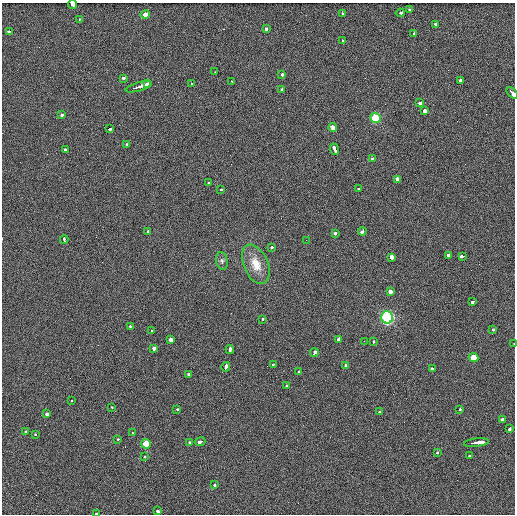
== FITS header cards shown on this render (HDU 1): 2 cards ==
NAXIS1  =                  513 / length of data axis 1
NAXIS2  =                  512 / length of data axis 2

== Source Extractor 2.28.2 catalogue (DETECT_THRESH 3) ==
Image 513 x 512 px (HDU 1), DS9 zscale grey, 1 PNG px = 1 image px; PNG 517 x 516 px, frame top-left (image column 1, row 512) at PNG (2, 3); each listed source drawn as its Kron ellipse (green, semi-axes under 4 px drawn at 4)
Background 3.03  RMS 5.5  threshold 16.5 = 3 sigma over >= 5 px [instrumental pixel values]
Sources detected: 91; all 91 listed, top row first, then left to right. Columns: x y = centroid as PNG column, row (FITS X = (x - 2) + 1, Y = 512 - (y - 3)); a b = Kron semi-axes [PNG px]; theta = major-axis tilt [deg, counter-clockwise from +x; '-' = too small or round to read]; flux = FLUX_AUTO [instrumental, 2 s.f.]
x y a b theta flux
73 5 4 3 - 6000
409 10 3 3 - 1300
342 13 3 3 - 1100
400 13 4 3 - 3200
145 15 5 3 - 12000
79 19 3 2 - 580
436 24 3 3 - 2000
266 29 3 3 - 2300
9 31 4 3 - 2300
414 34 3 3 - 1200
343 40 3 2 - 1000
215 72 3 2 - 550
282 74 3 3 - 1900
123 78 3 3 - 3500
460 80 4 3 - 2100
231 81 3 2 - 830
192 83 3 2 - 2100
148 84 3 3 - 4000
139 87 14 3 17 17000
282 89 3 3 - 5500
512 93 7 3 -48 41000
420 103 3 3 - 20000
425 111 3 3 - 17000
62 115 3 3 - 2800
375 118 5 5 - 13000
333 128 4 4 - 1900
109 129 4 2 - 3600
127 144 3 3 - 1300
335 149 6 3 -66 5900
65 150 3 3 - 2500
372 158 3 3 - 1500
397 180 4 3 - 11000
208 183 3 3 - 1100
358 189 3 2 - 1700
221 190 3 3 - 1600
148 231 3 2 - 1400
362 231 4 3 - 4900
335 233 3 3 - 2400
64 239 4 2 - 1900
306 240 2 2 - 250
272 247 3 3 - 4000
448 255 3 3 - 4100
463 256 4 3 - 9500
392 257 3 3 - 9500
222 261 9 5 -80 980
256 264 21 12 -67 6600
390 291 3 3 - 4900
473 302 4 3 - 2600
387 317 6 6 - 44000
262 320 3 3 - 2700
130 326 3 2 - 2100
493 329 3 3 - 1900
151 331 3 3 - 2400
338 339 3 3 - 2100
171 340 3 3 - 5600
364 341 2 2 - 240
373 342 3 3 - 1000
514 343 3 2 - 1000
154 348 3 3 - 8900
230 350 4 3 - 4300
314 353 4 3 - 3800
474 358 5 4 - 4300
273 364 3 2 - 1000
346 365 3 3 - 2700
226 367 5 3 - 6400
432 368 4 3 - 2800
298 372 3 3 - 1000
189 375 3 3 - 13000
287 386 3 3 - 1300
71 401 3 3 - 800
112 407 3 2 - 1500
177 409 3 3 - 2000
460 409 3 2 - 2100
379 411 3 3 - 2300
47 414 3 3 - 5100
502 420 3 3 - 5100
510 429 4 3 - 2600
26 432 4 3 - 3600
132 433 3 2 - 700
35 434 3 3 - 860
118 439 3 3 - 1400
200 441 5 3 - 5300
189 442 3 3 - 1100
477 443 12 3 6 15000
146 444 5 5 - 3700
437 452 3 3 - 1400
469 456 3 3 - 1300
145 457 3 3 - 1500
215 484 3 3 - 2000
157 511 4 3 - 7400
97 514 3 2 - 11000
At the frame edge (FLAGS 8, measured only in part): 4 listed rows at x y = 73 5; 512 93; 514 343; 97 514